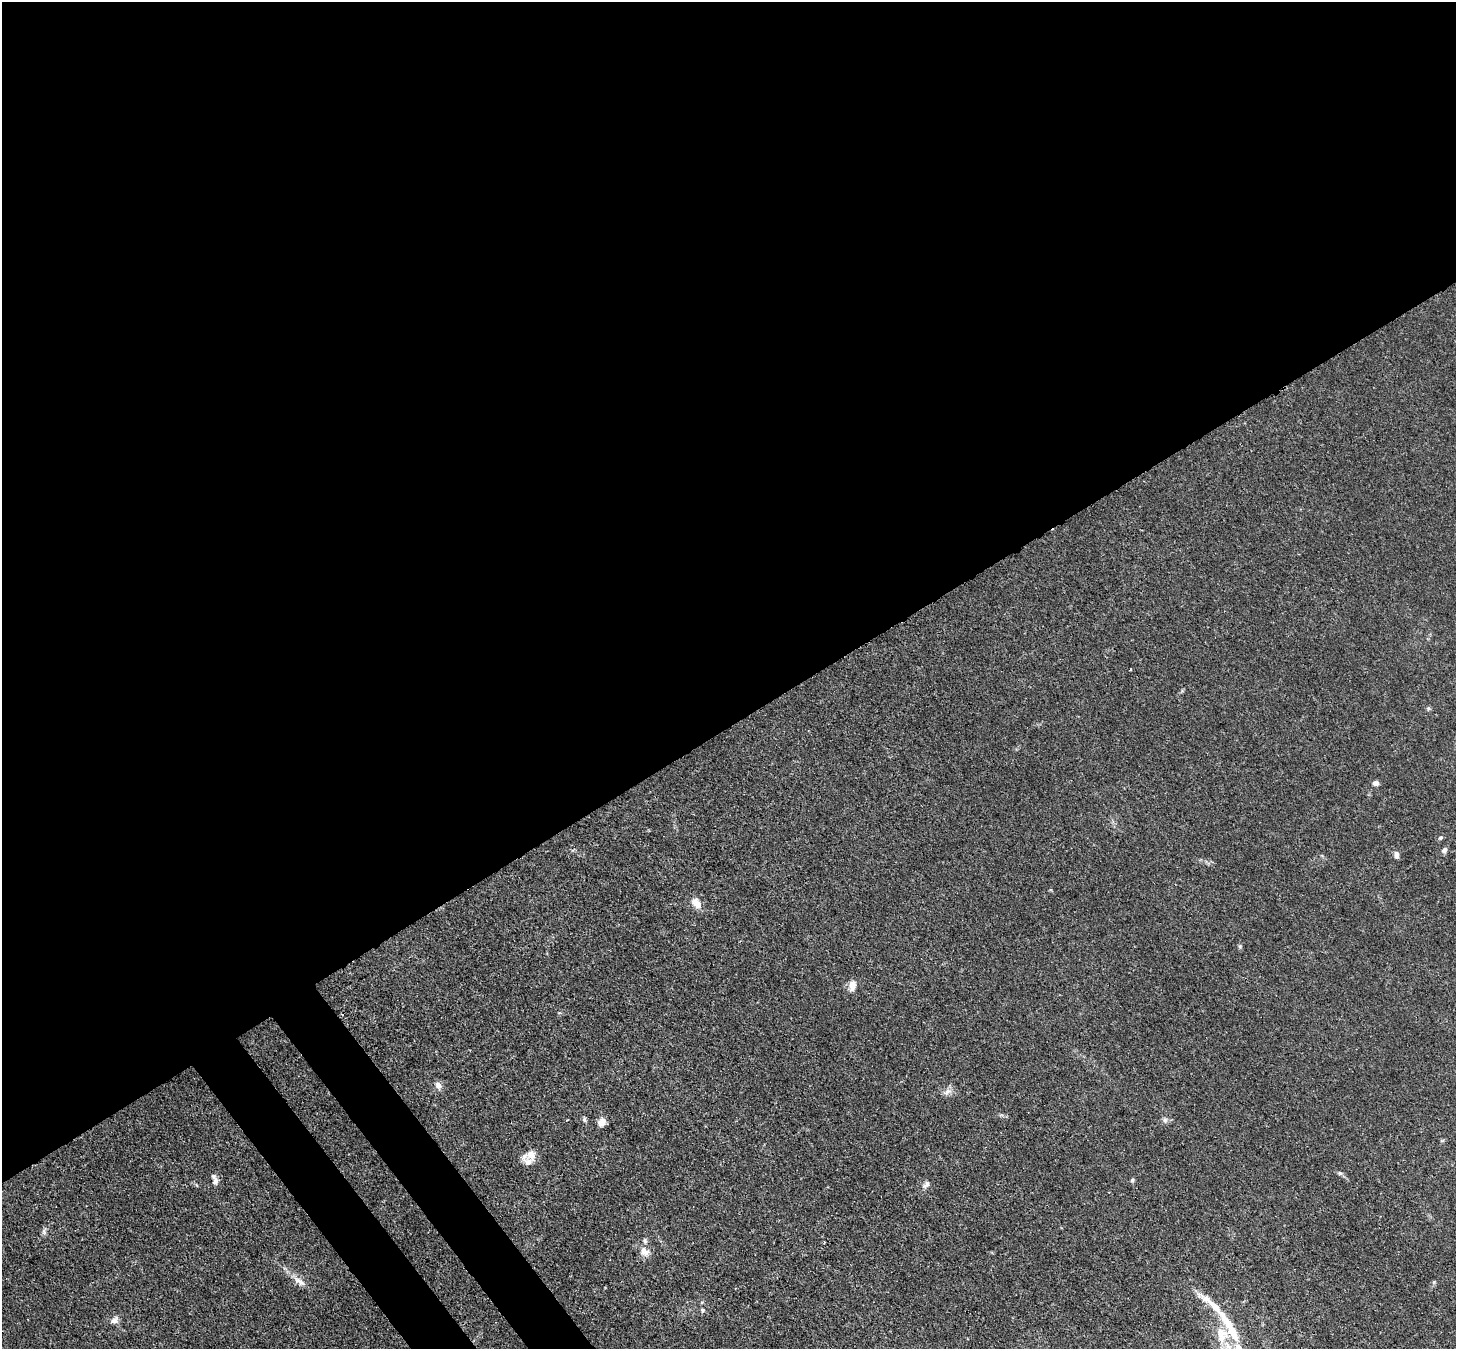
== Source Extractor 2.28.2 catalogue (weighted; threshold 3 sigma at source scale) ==
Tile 2 of 4 x 4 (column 2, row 1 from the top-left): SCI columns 1533-2986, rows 4252-5598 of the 5973 x 5946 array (HDU 1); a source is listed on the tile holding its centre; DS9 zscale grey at full resolution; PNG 1458 x 1351 px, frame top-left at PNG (2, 2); no overlay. Shown black and unused: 56% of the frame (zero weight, under 3 of 4 exposures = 7% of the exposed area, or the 3 px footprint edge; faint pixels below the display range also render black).
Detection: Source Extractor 2.28.2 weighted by HDU 2 'WHT'; one run over the whole footprint, this tile lists its part. Background 0.0246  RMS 0.0027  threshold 0.0122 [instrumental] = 3 sigma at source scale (4.5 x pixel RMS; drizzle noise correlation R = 1.50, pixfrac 1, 0.05/0.05 arcsec/px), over >= 5 px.
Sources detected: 30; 4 inside a brighter listed object's ellipse — not listed separately; the other 26 listed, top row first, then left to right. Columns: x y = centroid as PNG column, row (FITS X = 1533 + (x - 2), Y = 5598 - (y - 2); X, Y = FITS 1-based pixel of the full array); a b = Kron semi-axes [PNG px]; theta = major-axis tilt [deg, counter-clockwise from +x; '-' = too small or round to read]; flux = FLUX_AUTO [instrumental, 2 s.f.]
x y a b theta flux
1130 669 3 2 - 0.22
1428 708 6 4 -18 0.38
1376 783 7 5 -7 1.1
1440 838 7 5 32 0.48
1444 850 8 6 50 0.79
1396 855 8 5 -85 1.1
696 903 13 8 -49 2.7
1240 946 5 5 - 0.37
852 986 13 7 82 2.2
438 1085 9 7 -58 1.4
947 1092 15 6 29 1.3
585 1120 7 5 -42 0.53
1165 1120 7 5 47 0.69
602 1122 11 9 53 1.7
531 1155 15 11 -75 2.6
1340 1173 6 5 - 0.47
1132 1180 5 5 - 0.53
215 1181 11 7 -89 1.2
926 1184 11 6 43 0.99
44 1232 9 6 -74 0.68
644 1251 13 10 -52 2.3
299 1281 22 7 -37 2.4
702 1310 5 5 - 0.48
114 1320 12 7 32 1.3
1226 1321 71 12 -48 10
1222 1334 23 17 -76 7.3